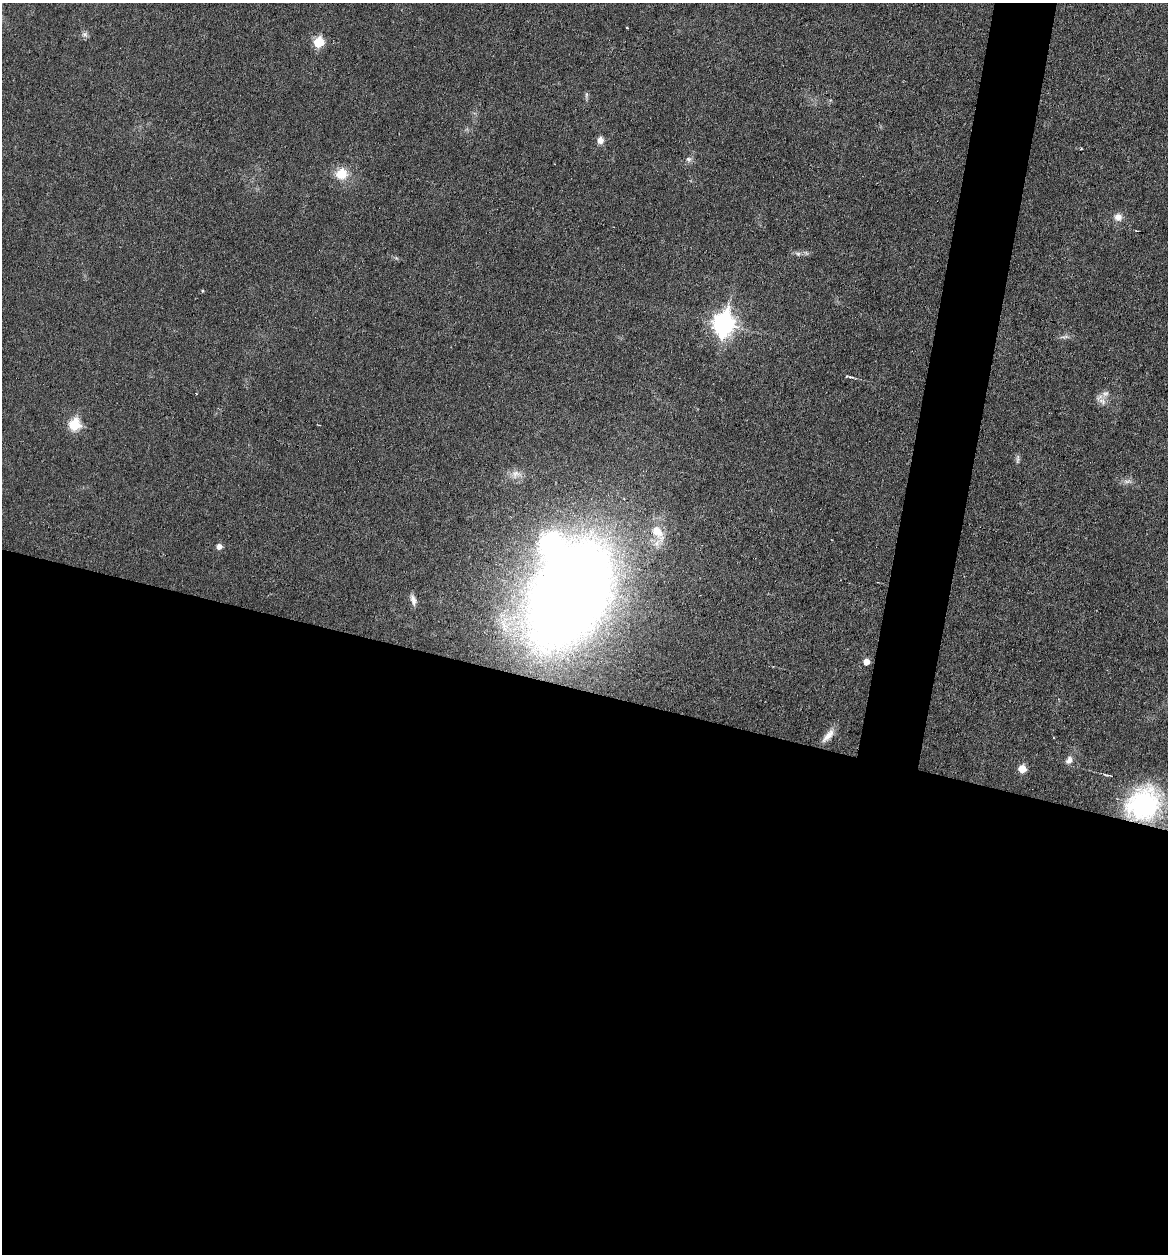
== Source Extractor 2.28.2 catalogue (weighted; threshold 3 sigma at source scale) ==
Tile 14 of 4 x 4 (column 2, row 4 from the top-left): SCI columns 1285-2450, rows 2-1253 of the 5027 x 5007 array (HDU 1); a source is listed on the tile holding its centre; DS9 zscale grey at full resolution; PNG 1170 x 1256 px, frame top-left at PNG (2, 3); no overlay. Shown black and unused: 48% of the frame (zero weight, under 3 of 6 exposures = <1% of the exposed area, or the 3 px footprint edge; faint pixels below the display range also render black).
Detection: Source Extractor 2.28.2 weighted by HDU 2 'WHT'; one run over the whole footprint, this tile lists its part. Background 0.0454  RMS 0.0044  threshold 0.0179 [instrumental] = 3 sigma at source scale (4.09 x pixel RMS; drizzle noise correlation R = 1.36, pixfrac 0.8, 0.05/0.05 arcsec/px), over >= 5 px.
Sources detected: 30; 1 inside a brighter object's white glare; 1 cosmic-ray / hot-pixel residue — not listed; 1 inside a brighter listed object's ellipse — not listed separately; the other 27 listed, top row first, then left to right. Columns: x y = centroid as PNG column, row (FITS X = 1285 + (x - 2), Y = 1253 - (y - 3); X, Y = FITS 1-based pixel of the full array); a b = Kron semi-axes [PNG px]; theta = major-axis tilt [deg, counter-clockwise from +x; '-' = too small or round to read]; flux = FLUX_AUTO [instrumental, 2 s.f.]
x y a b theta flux
627 28 3 2 - 0.34
85 34 8 7 - 1.3
318 42 6 6 - 20
586 95 10 4 90 0.9
600 140 7 6 - 2.9
688 159 8 7 - 1.4
341 174 14 13 - 7.9
1118 217 10 10 - 2.9
798 254 8 5 -17 1.2
202 291 5 4 - 0.42
723 324 10 8 79 250
1065 337 15 4 7 1.4
847 376 5 4 - 0.43
1102 401 13 8 -50 2.6
74 424 6 6 - 29
1018 459 15 4 90 1.1
515 475 12 8 72 2.7
1127 481 12 5 11 1.7
658 532 28 13 -57 9.2
219 546 6 5 - 2.3
569 595 67 42 61 960
413 600 14 6 -73 2.1
866 662 5 5 - 3.7
828 736 21 8 50 4
1069 760 11 8 57 2.1
1022 769 5 5 - 7.8
1143 804 42 35 41 60
Overlapping masked pixels (flux is a lower limit): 1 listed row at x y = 1143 804